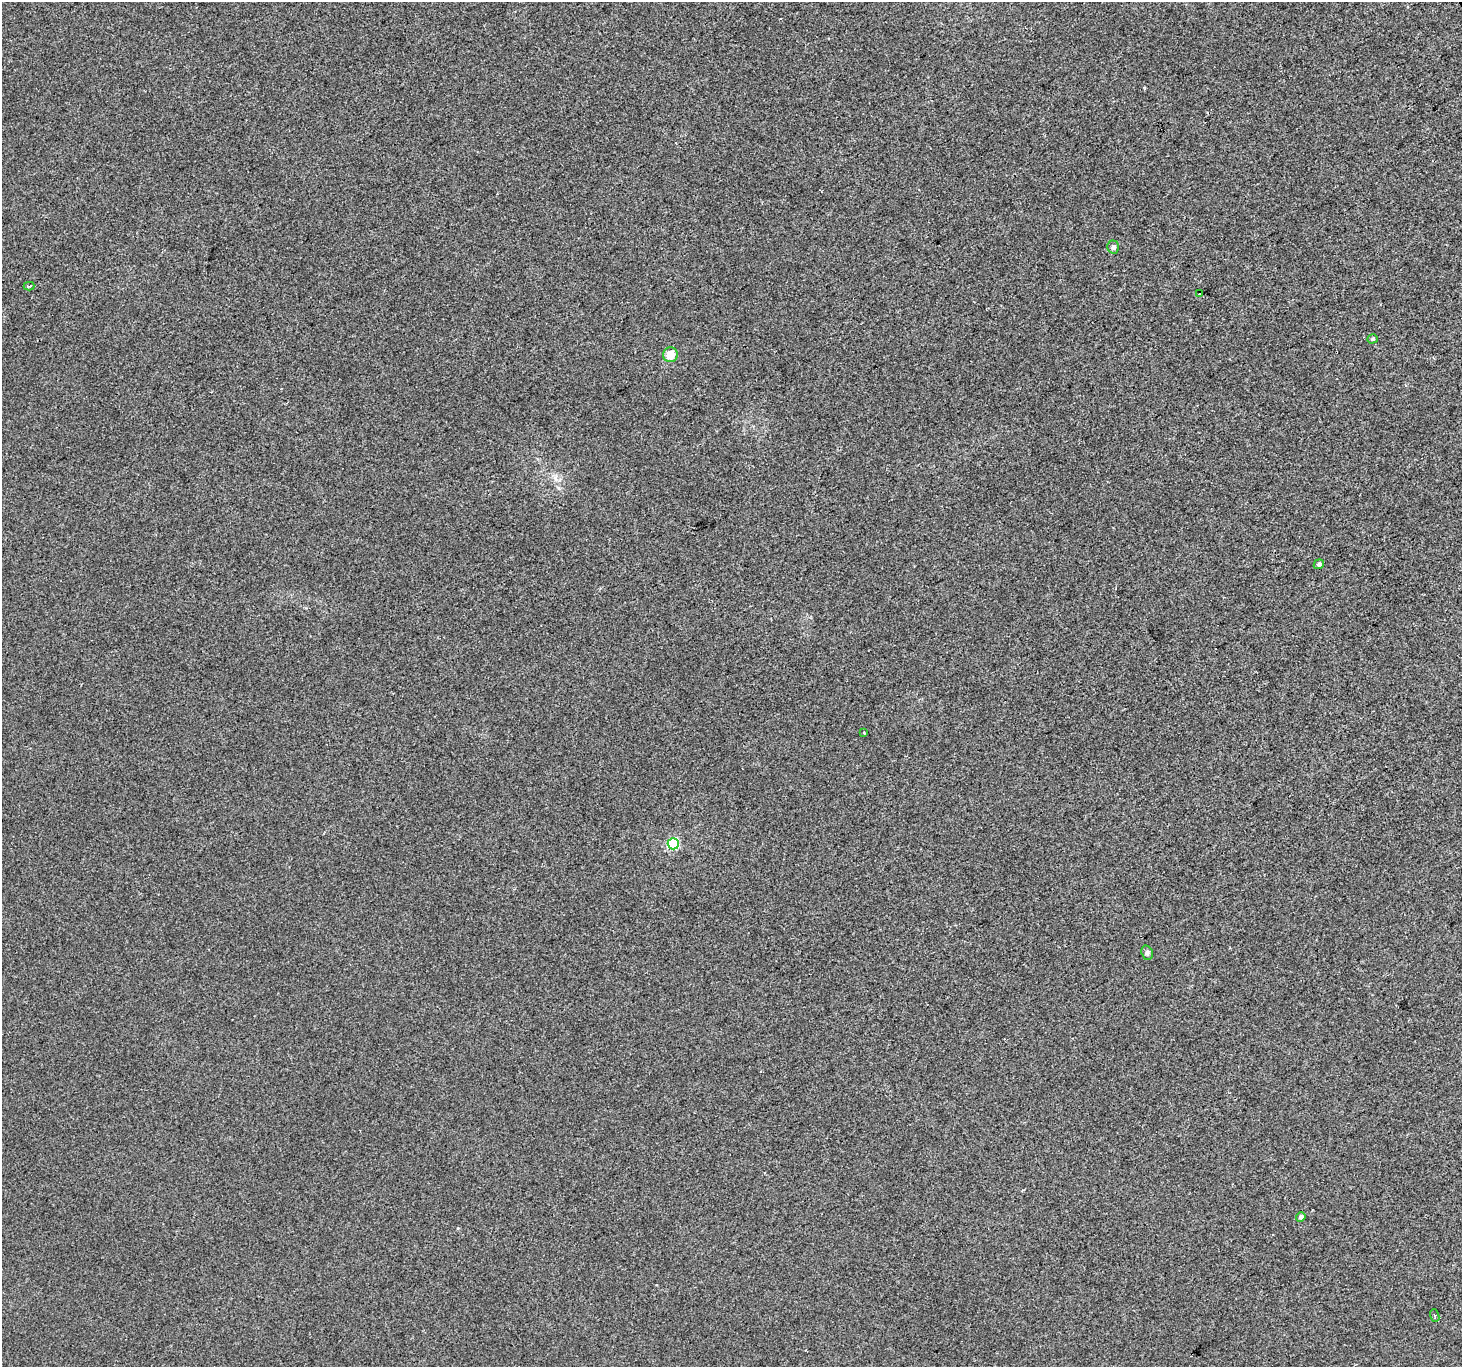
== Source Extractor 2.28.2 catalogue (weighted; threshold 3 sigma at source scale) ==
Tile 10 of 4 x 4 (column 2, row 3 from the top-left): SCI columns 1461-2920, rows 1476-2840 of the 5842 x 5741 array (HDU 1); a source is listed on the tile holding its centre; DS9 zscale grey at full resolution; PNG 1464 x 1369 px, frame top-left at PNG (2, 2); each listed source drawn as its Kron ellipse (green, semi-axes under 4 px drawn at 4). Shown black and unused: <1% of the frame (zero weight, under 2 of 3 exposures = <1% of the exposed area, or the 3 px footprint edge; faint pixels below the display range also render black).
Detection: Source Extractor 2.28.2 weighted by HDU 2 'WHT'; one run over the whole footprint, this tile lists its part. Background 0.00199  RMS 0.0047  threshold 0.0214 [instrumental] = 3 sigma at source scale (4.5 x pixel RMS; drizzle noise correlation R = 1.50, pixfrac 1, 0.0396/0.0396 arcsec/px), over >= 5 px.
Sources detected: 13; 2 cosmic-ray / hot-pixel residue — neither listed nor drawn; the other 11 listed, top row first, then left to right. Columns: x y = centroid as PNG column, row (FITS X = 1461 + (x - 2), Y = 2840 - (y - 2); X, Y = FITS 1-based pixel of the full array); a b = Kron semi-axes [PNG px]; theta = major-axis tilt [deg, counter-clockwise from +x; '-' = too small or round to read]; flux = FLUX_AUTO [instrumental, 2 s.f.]
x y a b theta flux
1113 247 6 6 - 1.2
29 286 5 3 - 1
1200 294 3 3 - 1.2
1373 339 5 4 - 0.9
670 355 7 7 - 5.6
1319 564 5 4 - 1
864 733 3 3 - 0.69
673 844 5 5 - 38
1147 953 7 5 -70 1
1301 1217 5 4 - 1.4
1435 1315 6 2 -69 0.44